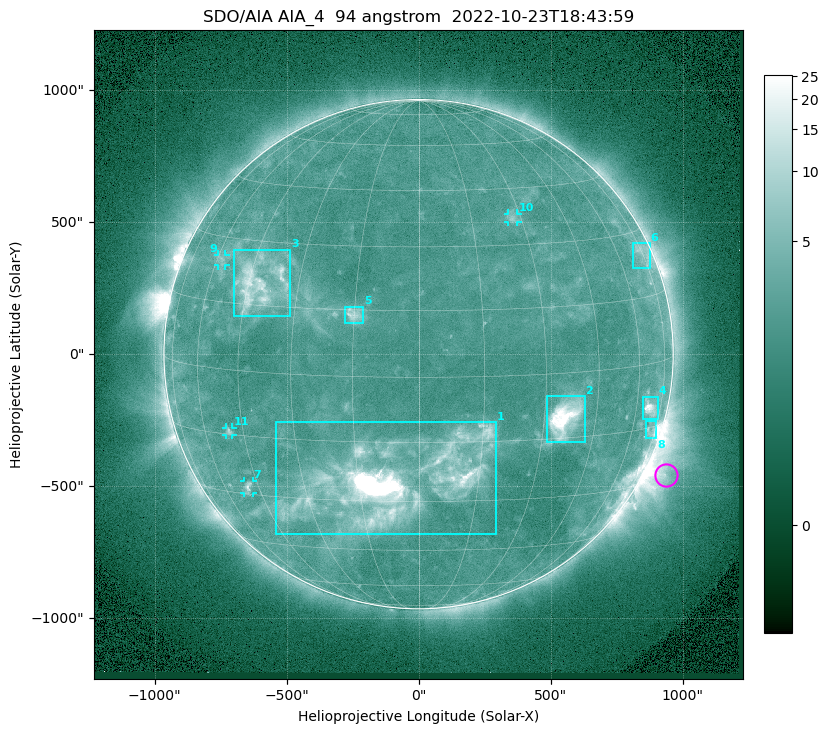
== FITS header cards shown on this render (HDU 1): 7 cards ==
TELESCOP= 'SDO/AIA '           / For AIA: SDO/AIA
INSTRUME= 'AIA_4   '           / For AIA: AIA_ATA1, AIA_ATA2, AIA_ATA3 or AIA_AT
WAVELNTH=                   94 / [angstrom] Wavelength
WAVEUNIT= 'angstrom'           / Wavelength unit: angstrom
DATE-OBS= '2022-10-23T18:43:59.122' / [ISO] Date when observation started; ISO 8
CTYPE1  = 'HPLN-TAN'           / CTYPE1: HPLN
CTYPE2  = 'HPLT-TAN'           / CTYPE2: HPLT

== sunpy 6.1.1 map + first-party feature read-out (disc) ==
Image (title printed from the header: SDO/AIA AIA_4  94 angstrom  2022-10-23T18:43:59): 1024 x 1024 px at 2.4 arcsec/px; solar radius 965 arcsec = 402 px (full disc in frame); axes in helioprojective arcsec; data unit not stated in the header (colour bar unlabelled)
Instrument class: DISC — disc imager (sunpy class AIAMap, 94 A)
Bright regions (active regions / flare kernels): reference = the median radial profile (limb darkening/brightening removed); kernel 9 px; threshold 5 sigma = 2.83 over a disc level ~2.28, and >= 1.15x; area >= 12 px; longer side >= 10 px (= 24 arcsec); searched inside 0.97 R_sun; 11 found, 11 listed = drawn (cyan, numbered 1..; 4 of them under ~33 arcsec drawn as corner ticks so the feature stays visible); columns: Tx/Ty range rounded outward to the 5 arcsec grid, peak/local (2 s.f.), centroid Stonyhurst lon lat
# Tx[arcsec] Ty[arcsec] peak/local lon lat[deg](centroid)
1 -540..295 -685..-255 97 -6 -25
2 485..630 -335..-155 16 +36 -10
3 -700..-485 145..395 6.7 -42 +20
4 850..910 -250..-160 9.3 +67 -10
5 -280..-205 115..180 4.6 -15 +14
6 810..875 325..420 3 +74 +25
7 -660..-625 -525..-480 4.4 -49 -28
8 860..900 -320..-255 3.8 +71 -16
9 -760..-730 335..380 2.8 -58 +25
10 335..375 500..535 2.8 +27 +37
11 -730..-705 -305..-275 3.2 -50 -14
Off-limb structures (1.02-1.3 R_sun): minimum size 162 px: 7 found; the strongest spans PA ~225..265 deg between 1.02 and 1.3 R_sun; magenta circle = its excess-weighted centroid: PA ~245 deg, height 1.08 R_sun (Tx ~935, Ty ~-455 arcsec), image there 5.5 x the reference